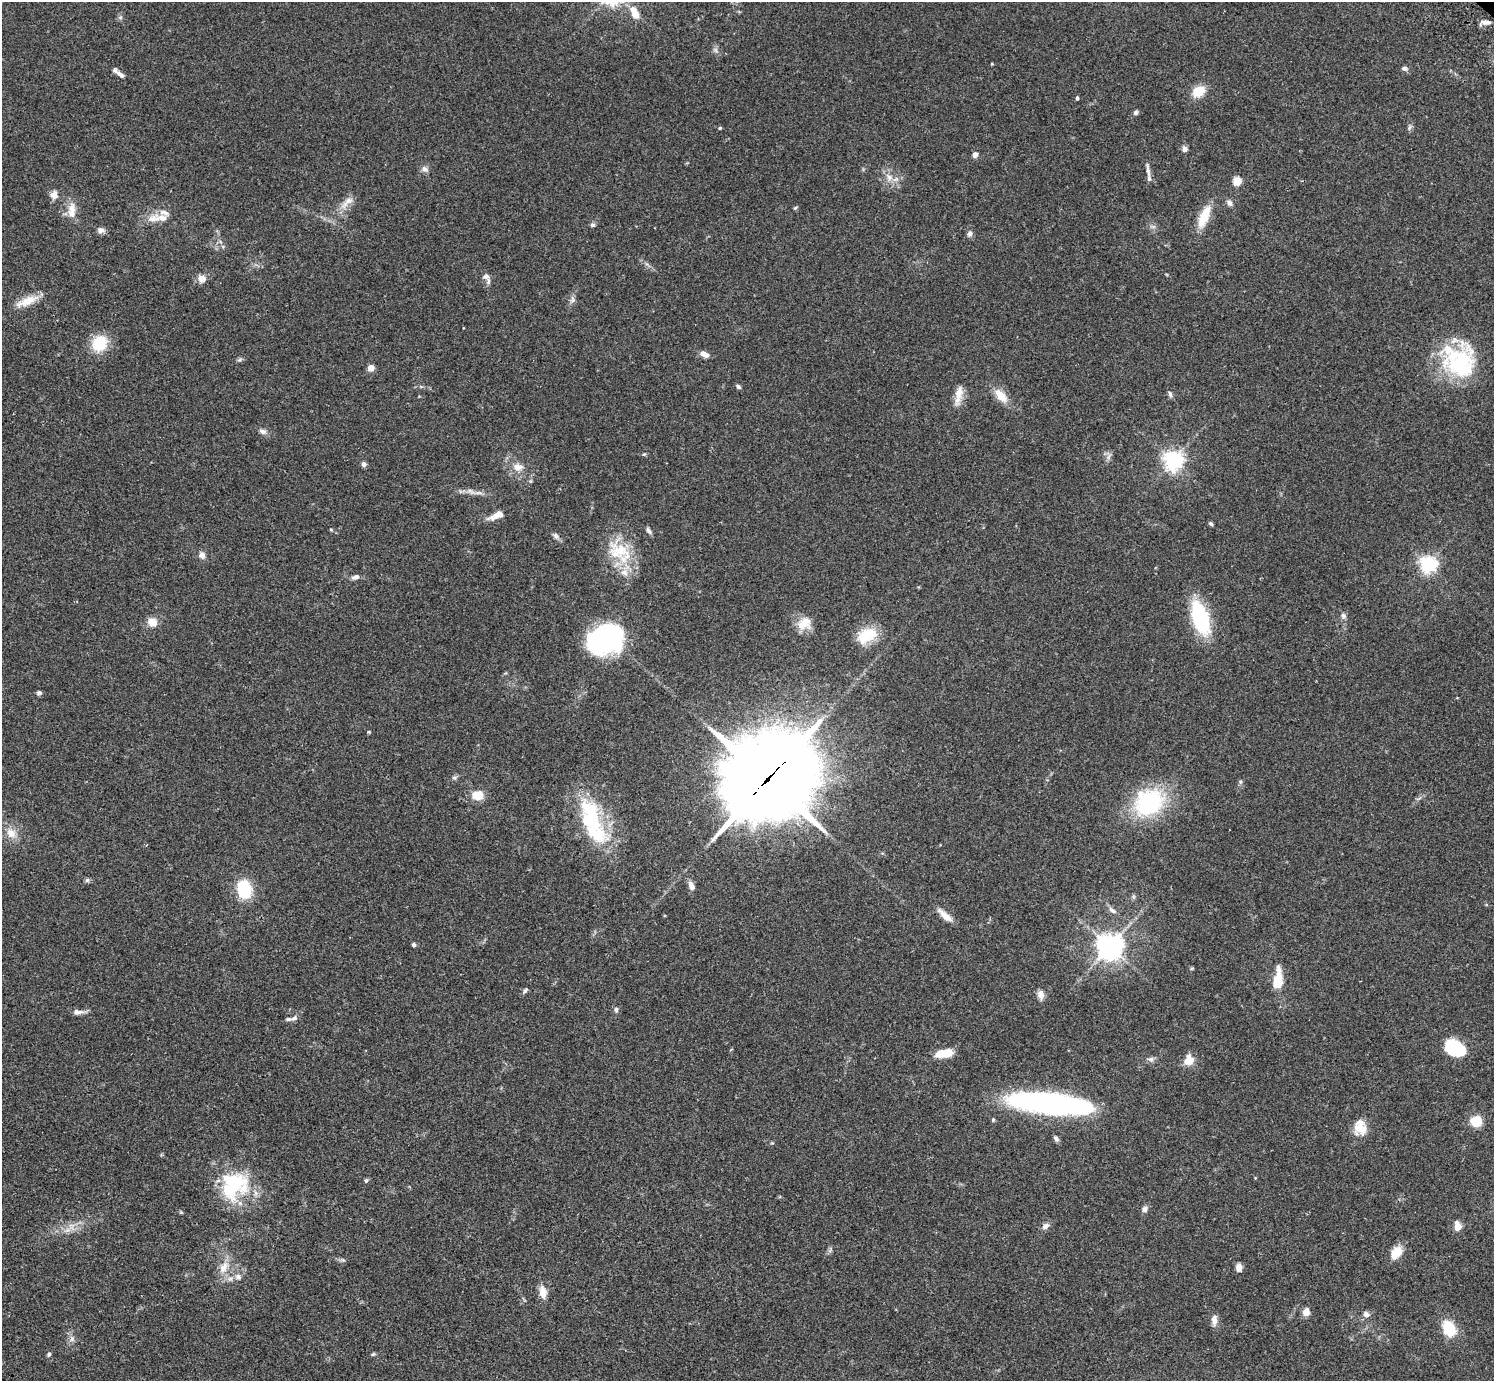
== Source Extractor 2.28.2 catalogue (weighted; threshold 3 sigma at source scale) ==
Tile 7 of 4 x 4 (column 3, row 2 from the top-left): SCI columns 3032-4523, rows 3105-4483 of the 6059 x 6069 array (HDU 1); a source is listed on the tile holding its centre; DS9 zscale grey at full resolution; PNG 1496 x 1383 px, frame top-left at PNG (2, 2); no overlay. Shown black and unused: <1% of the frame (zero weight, under 2 of 3 exposures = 3% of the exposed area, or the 3 px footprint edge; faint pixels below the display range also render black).
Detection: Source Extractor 2.28.2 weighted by HDU 2 'WHT'; one run over the whole footprint, this tile lists its part. Background 0.108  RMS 0.0064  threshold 0.0289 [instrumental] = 3 sigma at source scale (4.5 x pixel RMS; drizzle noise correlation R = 1.50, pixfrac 1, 0.05/0.05 arcsec/px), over >= 5 px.
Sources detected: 123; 2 inside a brighter object's white glare — not listed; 8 inside a brighter listed object's ellipse — not listed separately; the other 113 listed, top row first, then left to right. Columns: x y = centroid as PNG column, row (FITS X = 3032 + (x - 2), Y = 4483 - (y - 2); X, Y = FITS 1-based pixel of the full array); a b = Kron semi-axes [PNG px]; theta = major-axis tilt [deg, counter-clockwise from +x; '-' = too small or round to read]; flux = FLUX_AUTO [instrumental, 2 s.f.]
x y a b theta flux
635 13 17 8 -68 8.4
120 17 6 4 -18 0.97
1486 22 13 5 -2 2.5
992 64 4 3 - 0.52
1405 68 7 5 -11 1.8
121 74 13 6 -36 3.2
1199 91 14 10 30 12
1077 98 4 3 - 1.2
1136 112 6 5 - 1.4
720 128 4 4 - 0.85
1409 128 8 3 71 1.2
1185 149 6 6 - 2.7
975 154 6 5 - 3.3
425 169 9 7 -35 2.5
1148 171 19 4 -83 3.3
889 177 13 8 -45 4.8
1237 181 5 5 - 28
54 195 10 9 - 4.3
347 202 25 8 45 6.8
1230 203 8 6 -48 2.4
795 208 5 4 - 0.77
72 209 18 11 -84 7.2
1204 217 23 9 67 18
163 218 21 10 -8 7.3
592 225 6 5 - 1.4
100 230 9 7 -5 2.7
970 234 8 6 67 1.9
486 276 8 7 - 2.4
202 278 10 9 - 4.3
27 301 28 9 23 11
99 343 16 14 57 22
704 354 11 6 -26 3.5
240 360 8 3 19 1.1
1460 363 37 35 -82 62
371 368 4 4 - 11
738 387 6 5 - 1.4
1170 394 9 5 -74 1.6
958 395 30 9 79 7.4
1001 396 20 10 -48 9.6
263 431 11 7 -20 2.5
644 454 5 4 - 0.73
1109 457 10 3 69 1.6
1173 460 6 6 - 340
364 464 6 5 - 2
517 467 13 10 -7 6
530 481 5 5 - 0.93
470 491 12 7 -19 3.1
496 516 18 7 24 7.2
1211 523 6 4 -39 1.1
331 530 6 3 -20 0.62
649 531 9 5 -57 1.8
556 536 9 6 -61 1.9
619 551 38 25 -42 28
202 555 9 8 - 2.9
1428 564 6 6 - 240
355 577 10 6 18 2.7
1343 616 9 7 -75 2.1
1200 618 28 13 -72 62
152 622 12 10 -28 6.3
804 623 19 15 33 9.9
867 635 24 15 29 19
608 638 33 30 32 78
39 693 7 5 15 1.3
369 732 4 3 - 0.79
454 778 7 6 - 1.3
768 779 36 27 41 8300
1240 782 6 4 90 1
477 795 10 8 15 12
1149 803 26 19 40 77
592 821 62 22 -70 59
11 833 15 13 -45 7.6
87 880 7 6 - 1.3
691 886 11 6 -70 3.7
244 889 19 14 -81 25
1133 897 7 4 -89 0.95
1112 910 12 6 -35 2.5
946 916 20 7 -41 6.1
414 945 4 4 - 1.8
1110 946 8 8 - 590
1278 982 11 6 88 20
525 991 8 4 47 1.3
1041 994 11 8 -79 3.9
616 1010 6 6 - 1.8
77 1012 12 6 1 3.4
294 1018 10 6 22 2.1
1456 1048 21 14 -26 31
944 1053 19 9 10 12
1150 1059 9 7 -7 2.1
1189 1060 13 11 71 7.3
1050 1103 79 18 -6 180
993 1120 5 4 - 0.86
1476 1121 11 10 - 12
1360 1127 20 15 -75 10
1056 1139 8 5 -60 1.9
366 1180 6 4 74 1.1
233 1184 41 30 55 48
1145 1209 9 7 57 2.2
1045 1226 10 7 36 2.8
1458 1226 5 4 - 18
68 1230 10 6 26 3.4
1396 1253 15 11 50 9.7
343 1260 7 5 -11 1.2
224 1267 20 11 55 8.2
1239 1268 8 6 86 4.1
238 1277 9 8 - 3
543 1292 13 8 -81 7.1
1306 1312 9 8 - 4.1
1366 1314 9 7 -27 2.5
1214 1320 14 7 -89 4
1449 1328 18 13 -62 17
72 1339 8 5 71 1.9
49 1354 5 5 - 1.1
373 1354 7 4 44 0.84
Overlapping masked pixels (flux is a lower limit): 1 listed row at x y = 768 779